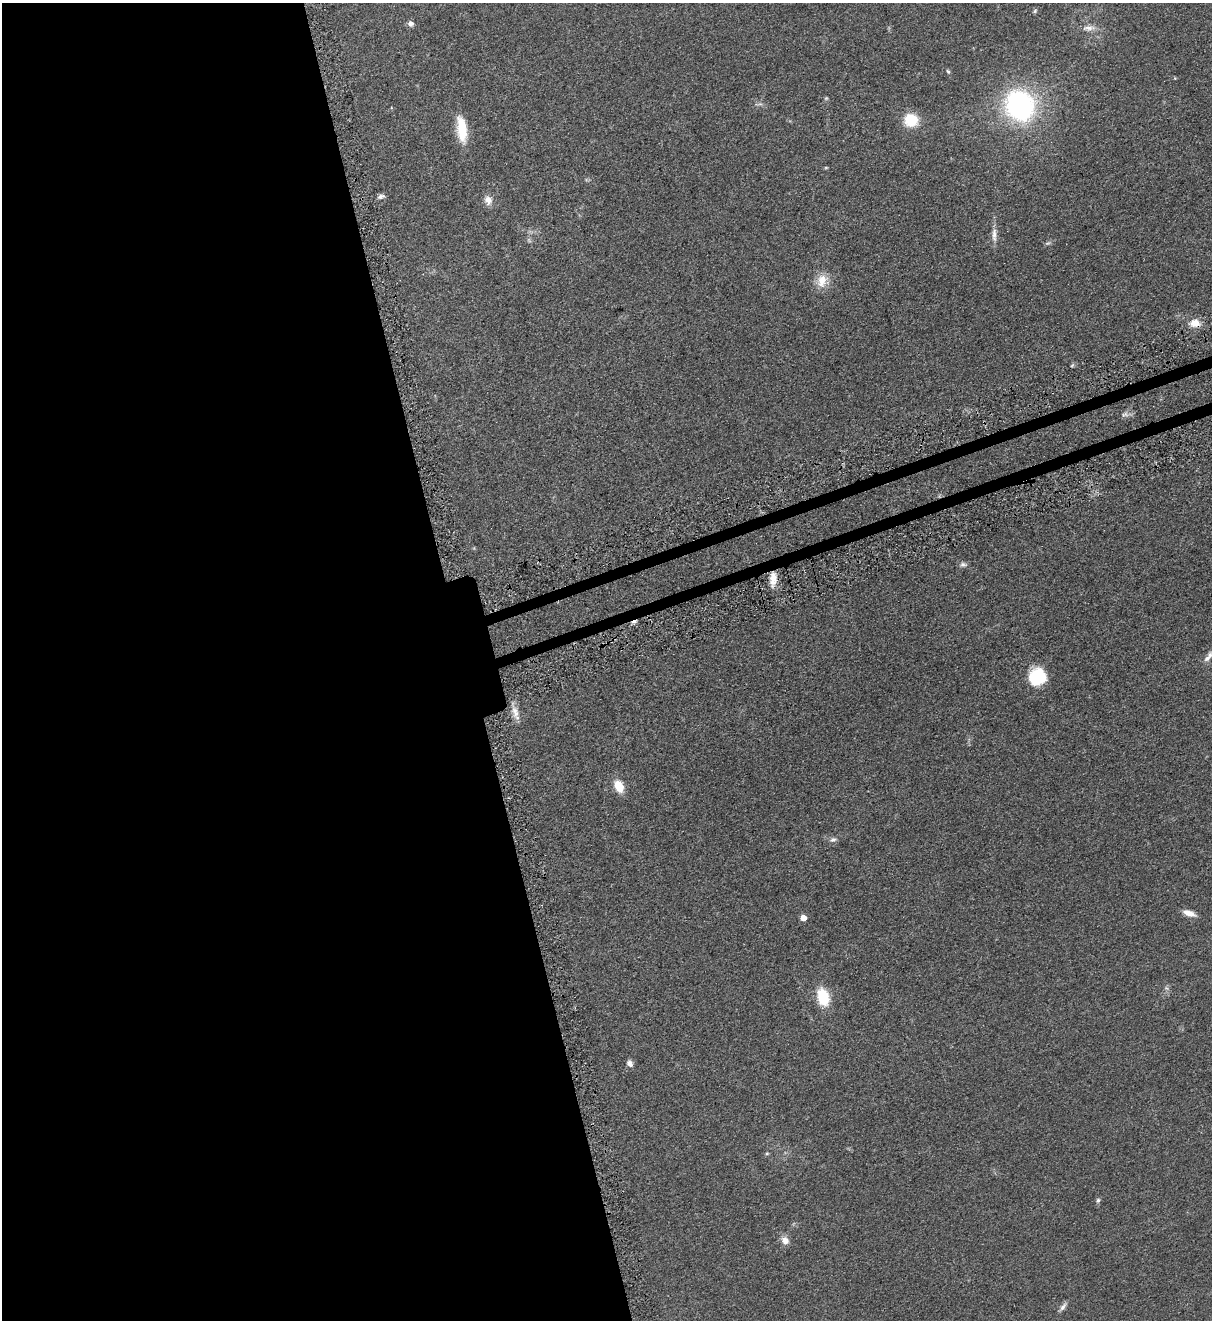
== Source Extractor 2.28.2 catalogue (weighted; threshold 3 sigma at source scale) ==
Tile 9 of 4 x 4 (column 1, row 3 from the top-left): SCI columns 315-1524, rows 1374-2691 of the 5347 x 5383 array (HDU 1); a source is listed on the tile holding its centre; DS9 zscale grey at full resolution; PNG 1214 x 1322 px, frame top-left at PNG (2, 3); no overlay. Shown black and unused: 40% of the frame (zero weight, under 3 of 5 exposures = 4% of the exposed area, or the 3 px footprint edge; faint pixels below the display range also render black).
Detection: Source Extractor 2.28.2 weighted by HDU 2 'WHT'; one run over the whole footprint, this tile lists its part. Background 0.0758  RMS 0.0069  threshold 0.0309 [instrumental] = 3 sigma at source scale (4.5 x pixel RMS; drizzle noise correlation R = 1.50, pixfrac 1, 0.05/0.05 arcsec/px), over >= 5 px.
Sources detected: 37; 1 too faint to see at this stretch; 1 cosmic-ray / hot-pixel residue — not listed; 2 inside a brighter listed object's ellipse — not listed separately; the other 33 listed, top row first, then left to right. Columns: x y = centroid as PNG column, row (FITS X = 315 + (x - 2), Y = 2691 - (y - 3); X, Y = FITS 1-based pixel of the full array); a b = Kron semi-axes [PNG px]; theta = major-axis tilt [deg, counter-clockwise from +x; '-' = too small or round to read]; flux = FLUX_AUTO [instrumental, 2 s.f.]
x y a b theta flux
1035 11 6 5 - 1
410 23 6 6 - 2.8
1089 28 19 8 3 5.2
948 71 7 4 -62 0.97
1175 78 5 4 - 0.55
826 98 5 5 - 0.84
760 104 9 3 4 1.3
1020 105 28 25 -52 120
911 120 13 12 - 20
462 129 31 11 -82 17
826 167 5 3 - 0.64
381 196 9 6 12 2.2
488 200 13 10 -70 4.5
994 235 22 7 -89 4.8
1048 243 8 5 24 1.3
822 281 17 13 71 10
1195 323 14 10 -1 7.1
1125 414 11 6 17 2.5
963 564 10 7 0 2.1
773 578 16 8 -87 8
1210 655 12 7 70 2.9
1037 677 20 18 17 26
514 710 11 10 - 5
619 786 13 8 -64 12
833 840 11 7 16 2.4
1189 913 15 6 -19 5.5
803 918 5 4 - 6.9
823 997 19 12 -74 21
630 1063 8 7 - 2.8
767 1154 6 4 42 0.93
1098 1200 7 6 - 1.4
785 1240 10 8 -55 4.9
1063 1307 15 5 52 2.5
Overlapping masked pixels (flux is a lower limit): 1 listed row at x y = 1195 323